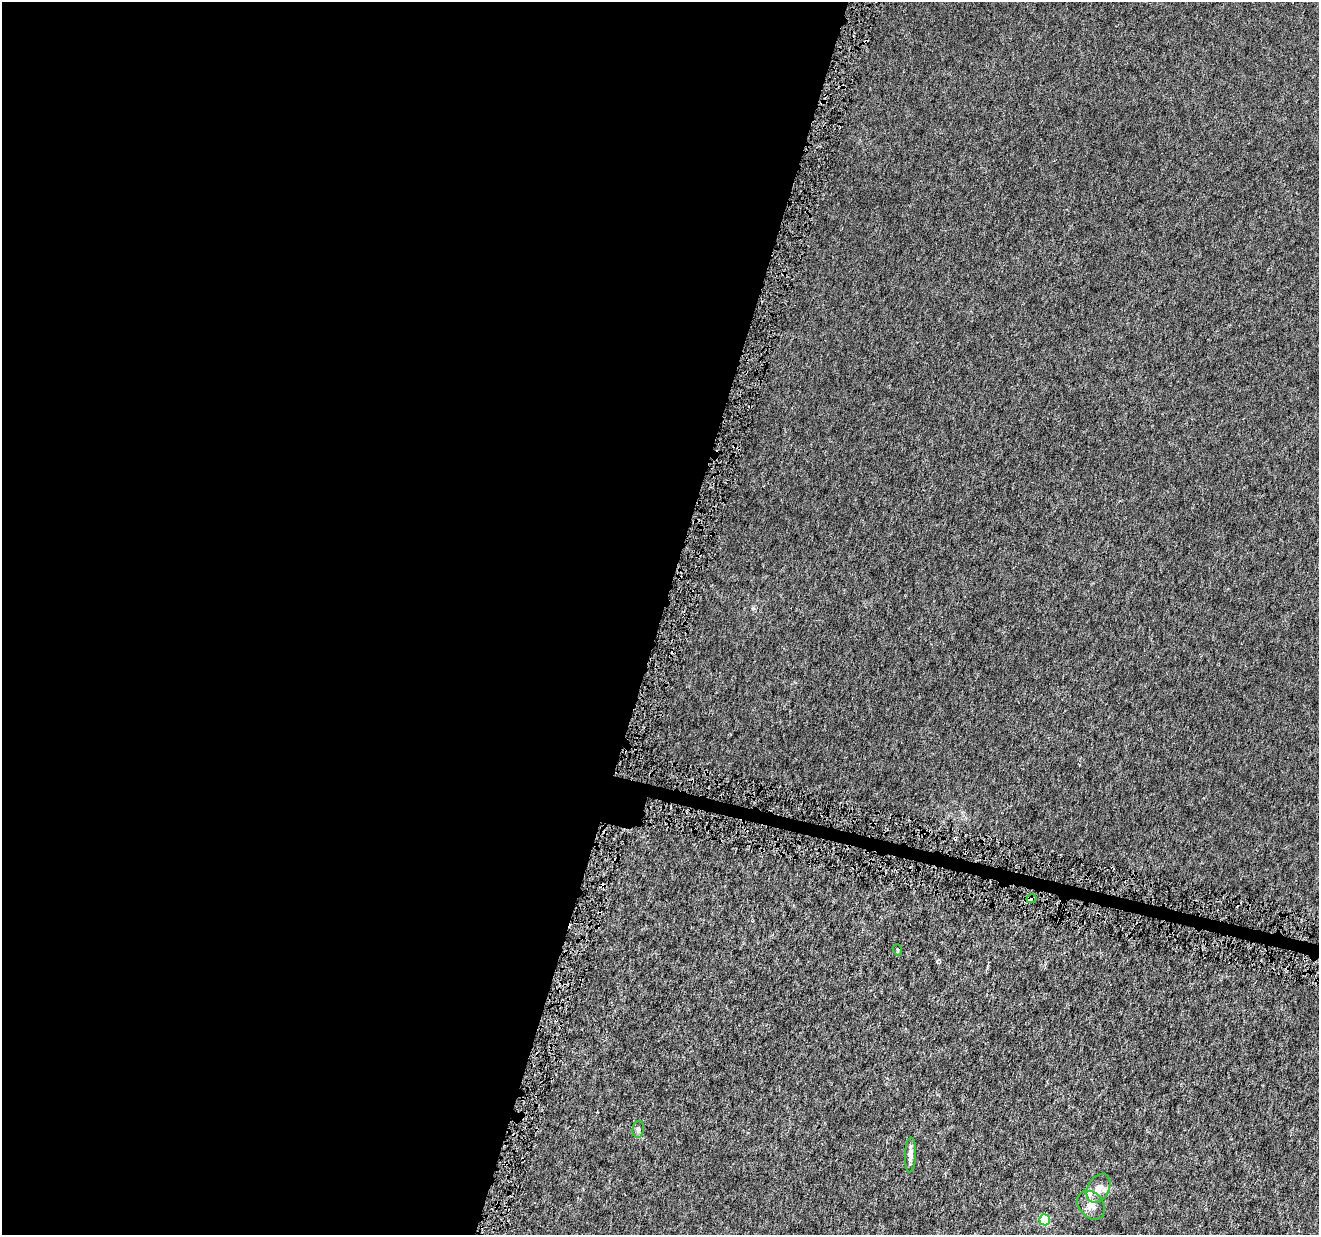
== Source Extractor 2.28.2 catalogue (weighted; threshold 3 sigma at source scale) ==
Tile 5 of 4 x 4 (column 1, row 2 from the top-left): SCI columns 12-1328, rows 2758-3990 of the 5282 x 5454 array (HDU 1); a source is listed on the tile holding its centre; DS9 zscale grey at full resolution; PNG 1321 x 1237 px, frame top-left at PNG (2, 2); each listed source drawn as its Kron ellipse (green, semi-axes under 4 px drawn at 4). Shown black and unused: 51% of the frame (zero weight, under 4 of 8 exposures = <1% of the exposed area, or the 3 px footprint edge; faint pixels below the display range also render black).
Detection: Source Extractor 2.28.2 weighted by HDU 2 'WHT'; one run over the whole footprint, this tile lists its part. Background 3.03e-04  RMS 8.1e-04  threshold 0.00332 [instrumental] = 3 sigma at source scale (4.09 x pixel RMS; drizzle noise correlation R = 1.36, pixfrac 0.8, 0.0396/0.0396 arcsec/px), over >= 5 px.
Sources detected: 14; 6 cosmic-ray / hot-pixel residue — neither listed nor drawn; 1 inside a brighter listed object's ellipse — not listed separately; the other 7 listed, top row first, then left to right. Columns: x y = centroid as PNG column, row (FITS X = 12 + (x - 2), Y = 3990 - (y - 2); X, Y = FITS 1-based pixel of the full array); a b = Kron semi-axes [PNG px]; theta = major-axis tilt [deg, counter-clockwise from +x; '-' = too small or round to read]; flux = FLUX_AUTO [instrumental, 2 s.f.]
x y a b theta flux
1032 899 5 4 - 0.34
898 950 5 3 - 0.067
638 1129 8 5 79 0.2
910 1155 17 5 88 0.44
1098 1188 15 10 62 0.77
1091 1205 16 12 -49 0.71
1045 1220 5 5 - 4.4
Overlapping masked pixels (flux is a lower limit): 1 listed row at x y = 1032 899